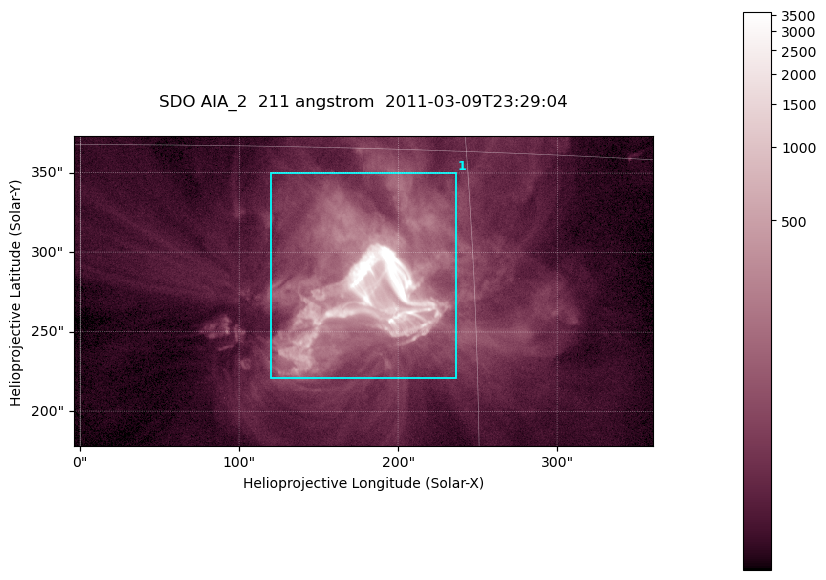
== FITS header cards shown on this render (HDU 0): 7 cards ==
TELESCOP= 'SDO     '           /
INSTRUME= 'AIA_2   '           /
WAVELNTH=                  211 /
WAVEUNIT= 'angstrom'           /
DATE-OBS= '2011-03-09T23:29:04.36' /
CTYPE1  = 'HPLN-TAN'           /
CTYPE2  = 'HPLT-TAN'           /

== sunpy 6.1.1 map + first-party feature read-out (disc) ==
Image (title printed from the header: SDO AIA_2  211 angstrom  2011-03-09T23:29:04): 606 x 324 px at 0.601 arcsec/px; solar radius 967 arcsec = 1609 px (partial field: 2.4% of the solar disc is inside the frame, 100% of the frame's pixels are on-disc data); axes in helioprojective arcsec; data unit not stated in the header (colour bar unlabelled)
Pointing: header CRPIX1/2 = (2040.79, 2040.71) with CRVAL1/2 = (0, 0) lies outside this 606 x 324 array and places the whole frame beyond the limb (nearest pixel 1.39 R_sun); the SolarSoft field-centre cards XCEN/YCEN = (178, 275.7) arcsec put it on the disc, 1861 arcsec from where CRPIX/CRVAL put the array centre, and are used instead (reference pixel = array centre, CRVAL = XCEN/YCEN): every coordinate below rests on XCEN/YCEN
Orientation: roll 0.0565 deg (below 1 deg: not rotated)
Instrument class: DISC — disc imager (sunpy class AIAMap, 211 A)
Bright regions (active regions / flare kernels): reference = the on-disc median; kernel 5 px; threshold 5 sigma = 122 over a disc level ~29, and >= 1.15x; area >= 196 px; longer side >= 4 px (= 2.4 arcsec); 1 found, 1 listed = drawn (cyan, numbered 1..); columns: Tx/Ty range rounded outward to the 2 arcsec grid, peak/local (2 s.f.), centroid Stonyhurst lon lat
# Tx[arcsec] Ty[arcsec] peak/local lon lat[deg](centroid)
1 120..238 220..350 408 +11 +10